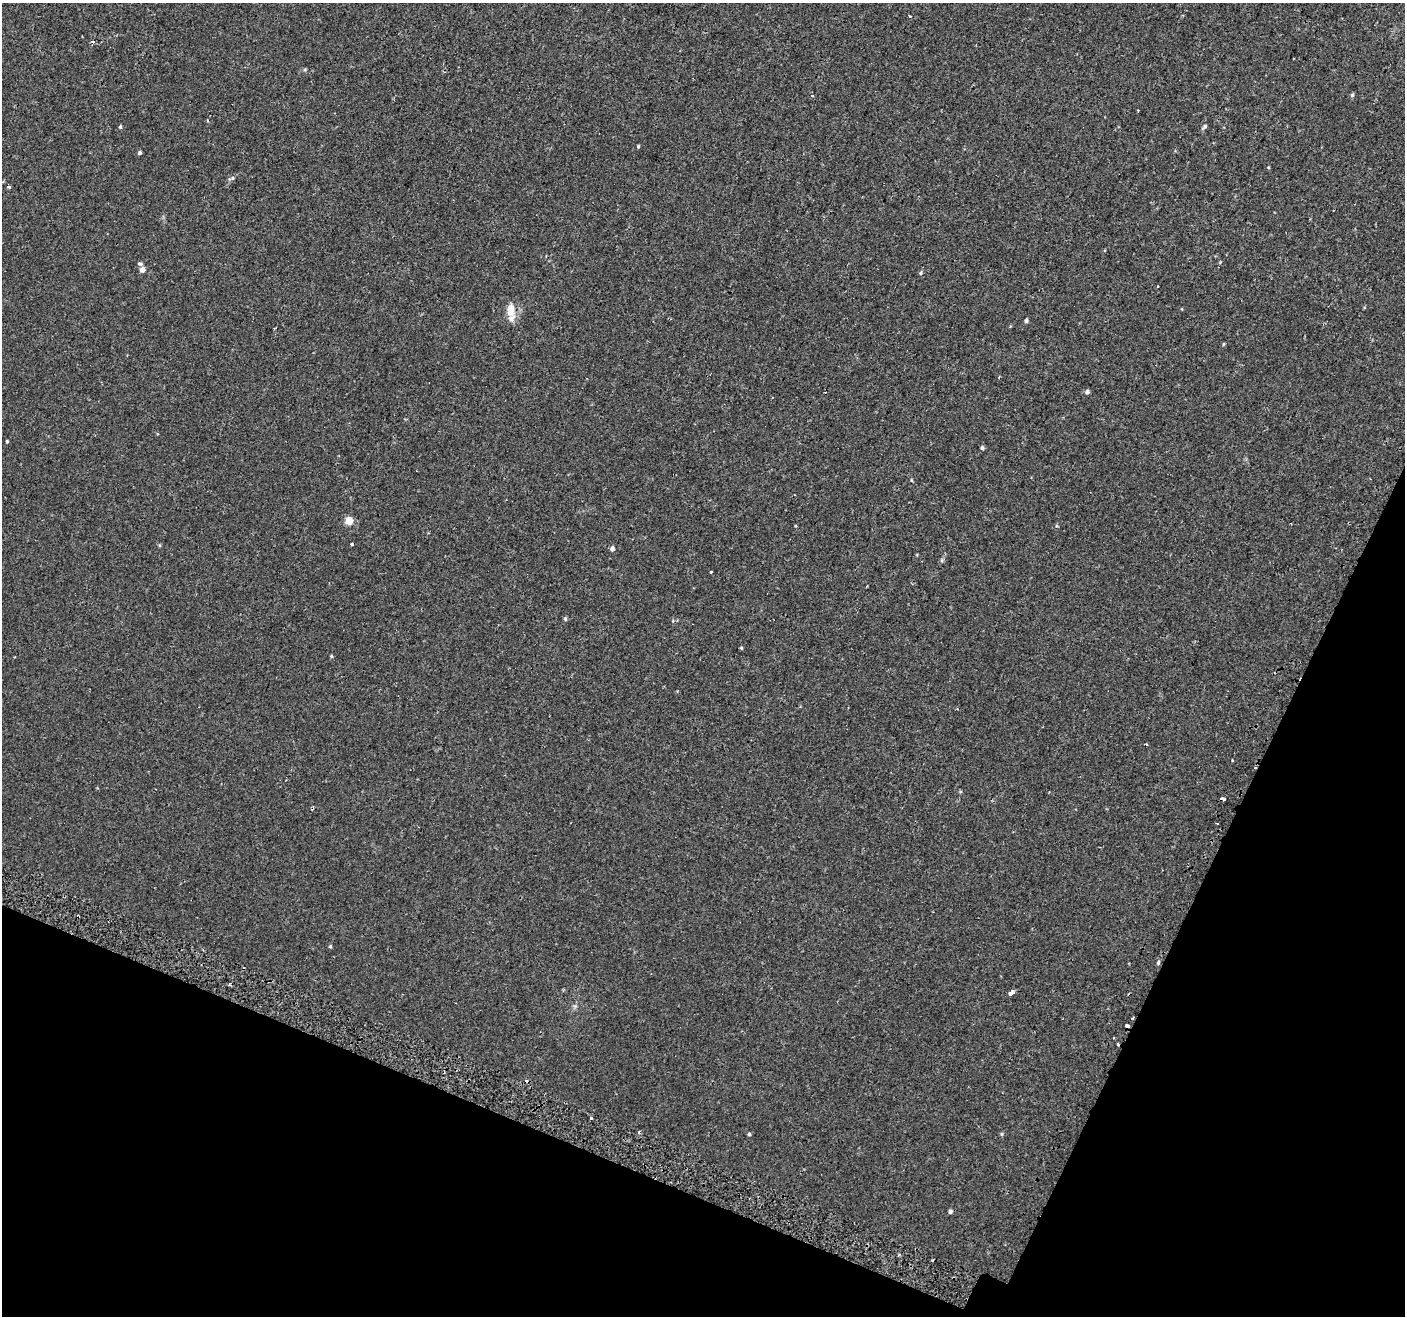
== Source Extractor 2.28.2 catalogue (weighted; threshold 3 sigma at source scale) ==
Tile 15 of 4 x 4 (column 3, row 4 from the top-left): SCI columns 2862-4264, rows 259-1572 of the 5713 x 5842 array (HDU 1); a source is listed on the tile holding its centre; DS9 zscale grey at full resolution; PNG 1407 x 1318 px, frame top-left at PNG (2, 3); no overlay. Shown black and unused: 21% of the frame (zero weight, under 2 of 3 exposures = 3% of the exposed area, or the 3 px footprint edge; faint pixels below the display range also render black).
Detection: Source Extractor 2.28.2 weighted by HDU 2 'WHT'; one run over the whole footprint, this tile lists its part. Background -4.00e-04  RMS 0.0031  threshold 0.0139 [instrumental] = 3 sigma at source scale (4.5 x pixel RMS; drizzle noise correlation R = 1.50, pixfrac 1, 0.0396/0.0396 arcsec/px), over >= 5 px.
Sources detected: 45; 6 cosmic-ray / hot-pixel residue — not listed; the other 39 listed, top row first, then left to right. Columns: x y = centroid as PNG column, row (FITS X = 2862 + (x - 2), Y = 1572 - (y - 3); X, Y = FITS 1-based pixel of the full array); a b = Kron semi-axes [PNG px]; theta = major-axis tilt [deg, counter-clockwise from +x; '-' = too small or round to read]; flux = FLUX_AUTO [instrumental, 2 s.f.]
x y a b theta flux
909 16 3 3 - 0.34
1352 95 5 4 - 0.48
120 127 5 4 - 0.4
1205 127 7 5 50 0.53
638 146 4 3 - 0.36
140 153 4 4 - 0.55
232 178 9 4 22 0.6
9 187 3 3 - 1.2
140 264 8 4 -13 0.49
142 270 5 4 - 1.7
921 273 5 4 - 0.44
511 310 20 11 -87 3.7
1026 321 4 4 - 0.65
1223 344 5 3 - 0.27
1087 392 5 5 - 0.77
7 441 4 3 - 0.32
982 448 4 4 - 0.55
911 480 5 3 - 0.26
349 521 5 5 - 6.1
352 544 3 3 - 0.42
612 549 5 4 - 0.94
942 560 6 4 -90 0.43
711 571 3 3 - 0.93
565 619 6 4 -69 0.42
741 648 4 3 - 0.31
331 656 5 4 - 0.32
1146 745 3 3 - 0.74
1222 798 4 3 - 2.1
1217 824 3 2 - 0.4
330 946 4 4 - 0.35
1158 962 6 4 72 0.43
1011 992 5 4 - 4.4
1127 1026 4 2 - 2.5
1117 1044 3 2 - 0.6
591 1118 3 3 - 0.65
639 1132 4 3 - 0.5
749 1134 4 4 - 0.4
1001 1134 6 4 -90 0.34
950 1211 5 4 - 0.64
Overlapping masked pixels (flux is a lower limit): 3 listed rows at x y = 1222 798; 1127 1026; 1117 1044